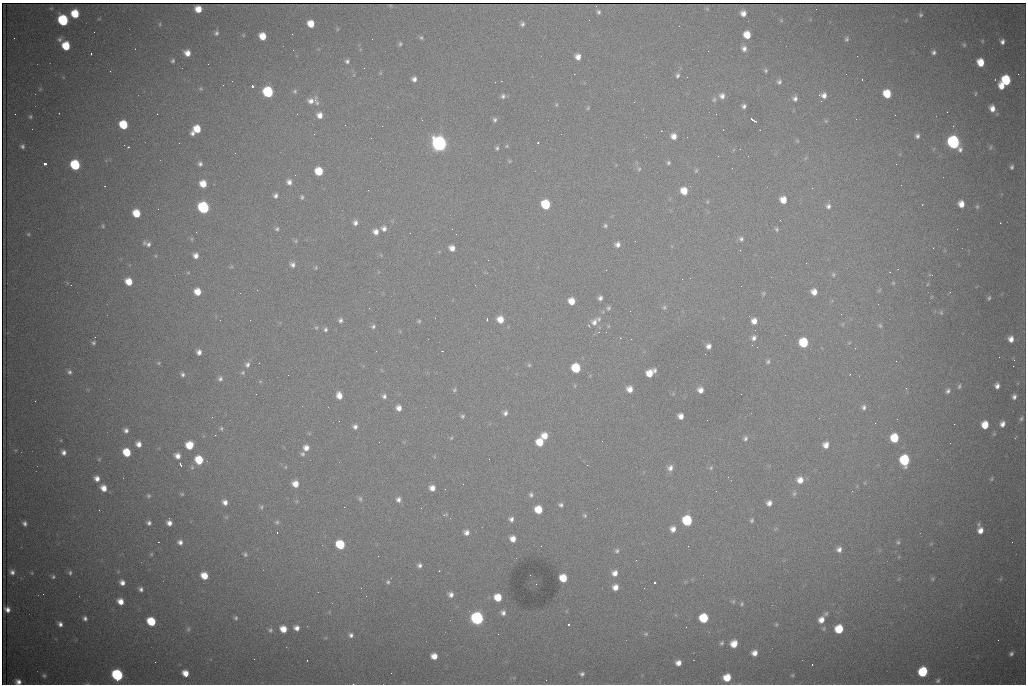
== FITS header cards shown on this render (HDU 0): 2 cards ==
NAXIS1  =                 1024 /fastest changing axis
NAXIS2  =                  682 /next to fastest changing axis

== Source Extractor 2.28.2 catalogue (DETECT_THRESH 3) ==
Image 1024 x 682 px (HDU 0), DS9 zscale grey, 1 PNG px = 1 image px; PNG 1028 x 686 px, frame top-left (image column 1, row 682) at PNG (2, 3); no overlay
Background 3070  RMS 35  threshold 104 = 3 sigma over >= 5 px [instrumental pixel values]
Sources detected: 373; all 373 listed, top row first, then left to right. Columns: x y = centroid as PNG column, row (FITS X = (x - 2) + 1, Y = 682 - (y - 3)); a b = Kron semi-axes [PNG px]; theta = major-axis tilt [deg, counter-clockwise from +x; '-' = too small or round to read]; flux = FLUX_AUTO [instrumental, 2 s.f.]
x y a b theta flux
390 5 3 2 - 1.5e+03
51 8 5 3 - 2.3e+03
198 9 6 6 - 3.2e+04
707 9 6 4 -2 2.7e+03
598 12 4 3 - 4.6e+03
743 13 6 5 - 1.5e+04
75 14 6 6 - 6.8e+04
921 15 5 5 - 4.4e+03
63 20 7 6 - 2.5e+05
781 20 5 5 - 2.6e+03
160 24 5 3 - 2.6e+03
311 24 6 6 - 3.7e+04
522 24 5 5 - 5.5e+03
337 29 5 3 - 2.2e+03
94 32 2 2 - 1.2e+03
216 33 6 5 - 5.4e+03
243 35 5 3 - 1.7e+03
747 35 6 6 - 4.1e+04
263 36 6 6 - 3.7e+04
421 37 5 4 - 3.7e+03
14 38 2 2 - 1.6e+03
59 39 7 6 - 6.8e+03
372 39 2 2 - 8.4e+02
847 39 6 5 - 4.7e+03
982 41 5 3 - 2.3e+03
1002 42 5 5 - 8.8e+03
400 44 5 4 - 3.6e+03
964 45 6 5 - 3.8e+03
66 46 7 6 - 7.2e+04
744 48 7 6 - 1.0e+04
934 52 5 5 - 6.6e+03
187 53 6 5 - 2.0e+04
91 54 3 2 - 2.7e+03
857 56 3 2 - 1.7e+03
578 57 6 5 - 1.6e+04
173 61 4 4 - 4.2e+03
347 61 4 4 - 5.2e+03
980 62 7 6 - 4.3e+04
208 64 2 2 - 2.7e+03
110 71 2 2 - 9.9e+02
766 71 5 4 - 3.8e+03
380 73 5 3 - 2.3e+03
1018 74 2 2 - 1.4e+04
677 75 7 5 69 5.5e+03
687 77 2 2 - 1.1e+03
414 79 5 5 - 9.4e+03
862 79 3 2 - 5.7e+03
1006 80 7 6 - 1.3e+05
495 82 2 2 - 9.0e+02
779 82 6 5 - 5.9e+03
252 86 3 3 - 9.9e+04
1001 86 6 5 - 2.6e+04
40 89 6 4 72 2.7e+03
201 89 6 5 - 3.4e+03
295 91 7 6 - 4.7e+03
268 92 7 6 - 2.2e+05
887 94 7 6 - 6.3e+04
975 94 6 3 89 2.6e+03
823 95 8 6 -7 1.4e+04
503 96 6 6 - 6.2e+03
722 96 7 7 - 1.1e+04
714 99 7 5 63 4.8e+03
795 99 6 6 - 8.7e+03
311 101 13 8 -3 1.9e+04
821 101 2 2 - 1.6e+03
634 102 2 2 - 1.1e+03
556 105 6 5 - 3.2e+03
744 106 4 4 - 6.3e+03
588 108 6 4 70 3.0e+03
992 108 7 6 - 1.9e+04
947 112 2 2 - 3.1e+03
15 114 2 2 - 9.0e+02
297 114 3 2 - 2.5e+03
320 115 6 6 - 1.8e+04
30 117 5 5 - 4.0e+03
495 120 6 5 - 5.6e+03
753 120 7 3 -34 6.2e+03
826 121 6 4 -44 3.1e+03
123 125 7 6 - 8.9e+04
382 126 2 2 - 1.7e+03
197 129 7 6 - 5.0e+04
193 133 5 5 - 8.9e+03
673 136 6 6 - 1.7e+04
917 136 5 4 - 6.6e+03
797 141 6 4 17 2.6e+03
954 142 8 6 -61 5.4e+05
179 143 3 2 - 3.9e+03
538 143 3 2 - 4.7e+03
439 144 8 7 - 1.1e+06
124 145 3 2 - 1.8e+03
22 146 5 5 - 5.9e+03
507 146 5 4 - 2.8e+03
128 147 3 2 - 3.4e+03
990 147 7 5 49 3.8e+03
497 148 5 4 - 4.4e+03
740 149 2 2 - 2.9e+03
235 153 2 2 - 1.3e+03
509 161 5 4 - 2.5e+03
668 163 5 5 - 4.5e+03
45 164 3 3 - 1.6e+05
200 164 5 5 - 6.4e+03
75 165 7 6 - 1.7e+05
1012 167 6 4 74 5.4e+03
732 168 2 2 - 9.7e+02
639 169 5 5 - 4.1e+03
319 171 6 6 - 6.2e+04
696 171 7 4 63 3.3e+03
289 182 7 6 - 1.1e+04
203 184 6 6 - 3.6e+04
901 185 2 2 - 1.6e+03
105 186 2 2 - 1.5e+03
812 188 3 2 - 3.2e+03
368 190 2 2 - 8.8e+03
684 191 7 6 - 3.7e+04
276 195 5 5 - 7.4e+03
302 197 6 4 81 4.4e+03
783 200 6 6 - 2.9e+04
707 201 7 3 -90 2.6e+03
546 204 7 6 - 1.2e+05
961 204 6 5 - 2.2e+04
828 206 6 6 - 7.7e+03
203 207 7 6 - 3.4e+05
977 207 6 4 64 3.6e+03
136 213 6 6 - 5.5e+04
780 220 3 2 - 2.2e+03
355 223 6 5 - 9.1e+03
1000 223 2 2 - 1.6e+03
103 226 6 4 -73 3.2e+03
605 226 5 5 - 4.4e+03
384 228 7 6 - 1.0e+04
277 229 6 5 - 5.1e+03
776 229 6 5 - 4.3e+03
376 232 6 6 - 1.4e+04
28 234 5 4 - 3.1e+03
192 239 6 4 90 2.8e+03
741 239 7 6 - 7.1e+03
296 241 6 5 - 3.6e+03
148 244 8 7 - 9.7e+03
617 244 6 6 - 1.0e+04
452 248 6 5 - 1.6e+04
933 248 2 2 - 1.6e+03
740 250 2 2 - 1.4e+03
196 255 6 5 - 1.2e+04
488 260 3 2 - 2.0e+03
806 263 2 2 - 1.3e+03
292 264 7 6 - 9.3e+03
231 267 6 4 18 2.8e+03
316 268 5 4 - 2.8e+03
898 269 3 2 - 1.1e+03
606 270 2 2 - 1.3e+03
188 273 6 4 0 2.3e+03
833 275 6 5 - 3.6e+03
931 275 6 3 -11 2.5e+03
129 282 7 6 - 3.7e+04
893 283 5 4 - 2.5e+03
928 284 6 3 69 2.2e+03
71 285 2 2 - 7.0e+03
257 290 3 2 - 2.3e+03
880 290 6 4 70 2.6e+03
197 292 6 6 - 3.3e+04
814 292 6 5 - 1.8e+04
950 292 3 2 - 1.5e+03
763 293 6 5 - 3.8e+03
600 298 5 4 - 7.2e+03
989 298 5 4 - 3.7e+03
572 301 6 6 - 3.0e+04
878 304 2 2 - 1.1e+03
664 307 7 5 -78 4.8e+03
608 308 6 5 - 4.8e+03
941 312 7 5 71 4.1e+03
841 314 2 2 - 2.6e+03
487 319 3 2 - 4.0e+03
500 319 7 6 - 3.0e+04
599 319 8 6 -85 6.0e+03
220 320 2 2 - 9.8e+02
340 320 6 6 - 7.3e+03
419 321 4 4 - 3.1e+03
754 321 6 6 - 1.8e+04
594 322 10 8 57 1.5e+04
843 324 5 3 - 2.1e+03
880 325 7 5 -64 3.9e+03
373 326 6 5 - 5.2e+03
608 326 6 4 -72 2.3e+03
316 328 5 5 - 3.3e+03
325 329 6 5 - 5.6e+03
755 330 2 2 - 1.5e+03
95 337 2 2 - 1.1e+03
620 338 3 3 - 2.3e+03
754 338 7 6 - 9.4e+03
1011 339 7 6 - 1.7e+04
803 342 7 6 - 1.2e+05
93 343 5 5 - 5.0e+03
849 343 6 3 19 2.2e+03
752 345 2 2 - 4.7e+03
708 346 5 5 - 1.1e+04
442 351 2 2 - 1.2e+03
199 352 5 5 - 1.1e+04
1014 360 3 2 - 2.9e+03
768 361 7 5 57 5.5e+03
159 363 6 4 22 3.2e+03
259 363 3 2 - 1.8e+03
247 364 7 7 - 8.5e+03
529 365 5 5 - 3.4e+03
1013 366 2 2 - 1.8e+04
576 368 7 6 - 1.1e+05
655 370 5 5 - 5.3e+03
69 372 6 5 - 6.2e+03
243 373 6 5 - 3.9e+03
649 373 7 6 - 3.5e+04
183 374 6 5 - 5.5e+03
288 375 2 2 - 1.5e+03
220 379 7 6 - 6.9e+03
959 386 7 4 81 4.1e+03
997 386 5 4 - 1.0e+04
629 389 7 6 - 1.9e+04
454 390 7 5 65 4.3e+03
700 390 6 6 - 1.5e+04
948 391 7 5 53 6.8e+03
256 394 2 2 - 1.9e+03
339 395 7 5 -74 2.1e+04
384 396 6 6 - 7.3e+03
1014 397 6 5 - 8.4e+03
35 401 2 2 - 1.7e+03
864 407 6 5 - 6.9e+03
399 408 6 5 - 1.5e+04
505 413 7 5 73 8.3e+03
462 416 5 5 - 4.4e+03
681 416 5 5 - 1.7e+04
1021 418 7 4 59 4.7e+03
897 419 2 2 - 1.1e+03
339 421 2 2 - 1.2e+03
875 423 2 2 - 1.9e+03
954 424 2 2 - 9.2e+03
1002 424 6 5 - 1.2e+04
985 425 6 5 - 4.3e+04
355 427 6 5 - 8.6e+03
221 428 5 5 - 3.6e+03
126 430 6 5 - 9.0e+03
215 435 2 2 - 1.6e+03
545 436 7 6 - 2.8e+04
451 438 5 4 - 2.8e+03
745 438 7 5 65 6.1e+03
894 438 7 6 - 7.5e+04
540 442 6 6 - 4.8e+04
138 444 6 6 - 1.6e+04
189 445 6 6 - 4.9e+04
826 445 6 6 - 1.7e+04
306 448 7 7 - 1.7e+04
63 452 6 5 - 1.0e+04
127 452 6 6 - 6.4e+04
302 454 7 6 - 5.6e+03
177 456 6 5 - 1.6e+04
99 459 5 4 - 2.8e+03
199 460 7 6 - 6.7e+04
904 460 7 6 - 1.8e+05
180 464 4 2 - 4.1e+03
587 465 2 2 - 5.8e+03
192 467 6 5 - 3.9e+03
285 467 5 3 - 2.3e+03
670 468 8 7 - 1.2e+04
711 468 6 5 - 4.0e+03
97 478 7 6 - 1.5e+04
991 479 5 3 - 3.0e+03
800 480 8 7 - 2.2e+04
865 483 5 3 - 2.1e+03
295 484 6 6 - 2.5e+04
463 484 2 2 - 1.3e+03
103 488 7 6 - 2.3e+04
432 488 5 5 - 1.7e+04
716 491 2 2 - 2.1e+03
852 491 2 2 - 1.7e+03
182 494 5 5 - 2.9e+03
794 494 7 5 62 4.6e+03
531 495 6 6 - 6.0e+03
149 496 5 5 - 3.9e+03
360 499 7 6 - 5.0e+03
398 499 6 6 - 9.1e+03
297 501 6 3 71 2.7e+03
225 502 6 6 - 1.3e+04
769 503 5 5 - 1.2e+04
561 505 5 5 - 5.9e+03
261 507 7 6 - 4.8e+03
344 507 2 2 - 4.0e+03
421 508 2 2 - 1.1e+03
99 510 2 2 - 1.1e+03
538 510 6 6 - 5.6e+04
445 514 7 3 18 2.5e+03
584 515 6 5 - 4.1e+03
511 519 6 6 - 8.2e+03
687 520 7 6 - 1.7e+05
752 520 5 4 - 3.9e+03
277 522 6 6 - 4.7e+03
24 523 5 4 - 7.3e+03
149 523 5 4 - 6.5e+03
169 523 5 5 - 1.3e+04
979 524 6 6 - 4.2e+03
673 529 6 6 - 1.5e+04
980 530 7 6 - 1.8e+04
466 532 7 6 - 1.1e+04
277 533 3 2 - 1.3e+03
513 539 6 5 - 1.9e+04
158 542 2 2 - 1.2e+03
180 542 6 6 - 1.0e+04
898 542 6 6 - 5.1e+03
931 544 6 3 19 2.5e+03
340 545 7 6 - 1.1e+05
839 549 7 7 - 1.2e+04
617 551 6 6 - 5.8e+03
151 554 5 5 - 3.1e+03
245 554 7 6 - 5.1e+03
419 565 6 5 - 7.7e+03
439 571 2 2 - 1.3e+03
12 572 6 5 - 1.0e+04
32 573 5 4 - 2.4e+03
70 573 5 4 - 4.9e+03
615 573 7 6 - 1.6e+04
204 576 7 6 - 3.9e+04
53 577 5 5 - 4.4e+03
563 578 6 6 - 5.5e+04
933 579 6 5 - 4.0e+03
122 582 6 5 - 1.3e+04
388 582 5 5 - 4.1e+03
654 583 3 3 - 1.0e+05
536 584 2 2 - 1.1e+03
615 587 6 6 - 1.9e+04
644 588 2 2 - 1.1e+03
141 589 7 6 - 8.2e+03
43 594 2 2 - 2.9e+03
451 594 7 7 - 1.2e+04
498 597 7 6 - 4.8e+04
120 601 6 5 - 2.4e+04
733 601 7 5 70 3.6e+03
742 604 5 4 - 3.2e+03
7 609 6 5 - 1.4e+04
503 613 7 6 - 9.2e+03
826 614 6 5 - 5.0e+03
85 618 5 4 - 7.3e+03
236 618 6 5 - 4.4e+03
477 618 7 7 - 5.5e+05
704 618 6 6 - 1.1e+05
821 620 9 7 56 2.1e+04
151 621 7 6 - 9.8e+04
60 624 5 4 - 9.2e+03
568 624 3 2 - 4.1e+03
776 625 5 4 - 2.8e+03
686 627 2 2 - 1.0e+03
296 628 6 5 - 1.3e+04
188 629 8 6 70 5.9e+03
283 629 6 5 - 3.2e+04
839 629 6 6 - 8.3e+04
270 630 7 6 - 5.3e+03
646 634 7 5 -12 4.5e+03
351 635 6 6 - 7.7e+03
998 640 2 2 - 1.3e+03
722 643 6 4 49 4.6e+03
734 644 7 6 - 3.0e+04
754 653 6 5 - 1.7e+04
1011 654 6 5 - 6.7e+03
434 656 6 5 - 2.4e+04
254 659 2 2 - 5.5e+03
307 660 3 2 - 1.3e+03
678 663 5 5 - 1.6e+04
812 664 2 2 - 1.4e+03
923 672 7 6 - 1.6e+05
185 673 6 5 - 2.6e+04
582 674 5 4 - 5.8e+03
44 675 5 5 - 4.4e+03
117 675 7 6 - 3.3e+05
792 675 5 4 - 2.9e+03
727 678 6 6 - 4.9e+04
938 681 5 4 - 4.3e+03
18 682 6 5 - 1.3e+04
353 684 3 2 - 1.9e+03
At the frame edge (FLAGS 8, measured only in part): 2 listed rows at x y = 18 682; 353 684